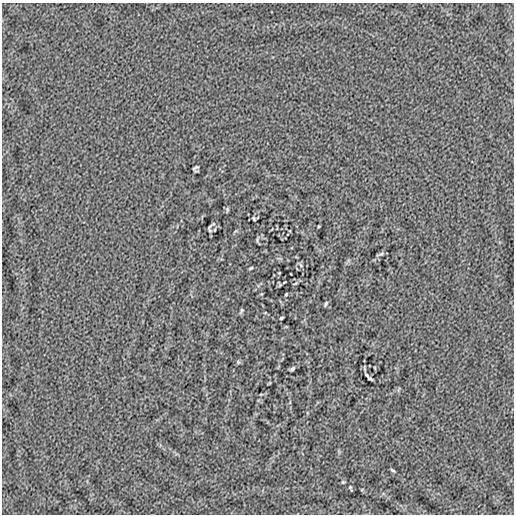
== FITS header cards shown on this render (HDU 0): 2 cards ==
NAXIS1  =                  512
NAXIS2  =                  512

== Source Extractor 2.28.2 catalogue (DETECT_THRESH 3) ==
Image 512 x 512 px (HDU 0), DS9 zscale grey, 1 PNG px = 1 image px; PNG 516 x 516 px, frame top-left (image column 1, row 512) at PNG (2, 3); no overlay
Background -7.42e-05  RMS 0.0035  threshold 0.0106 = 3 sigma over >= 5 px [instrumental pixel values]
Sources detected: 18; all 18 listed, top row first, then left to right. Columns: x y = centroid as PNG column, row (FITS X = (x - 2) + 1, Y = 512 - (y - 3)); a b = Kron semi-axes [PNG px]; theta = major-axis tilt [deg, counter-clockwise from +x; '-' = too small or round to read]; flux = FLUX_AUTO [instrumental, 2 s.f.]
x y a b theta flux
195 168 6 4 55 0.49
227 209 7 4 -80 0.32
254 218 4 3 - 0.28
210 226 12 4 45 0.41
215 229 5 3 - 0.19
381 254 9 4 24 0.41
301 265 6 5 - 0.38
251 268 4 2 - 0.26
286 294 3 2 - 0.24
326 304 6 3 61 0.31
241 311 7 3 60 0.36
281 318 4 3 - 0.31
238 362 6 5 - 0.31
292 369 5 3 - 0.4
370 379 5 2 - 0.4
393 470 6 3 -35 0.3
343 482 5 4 - 0.25
351 488 5 2 - 0.26